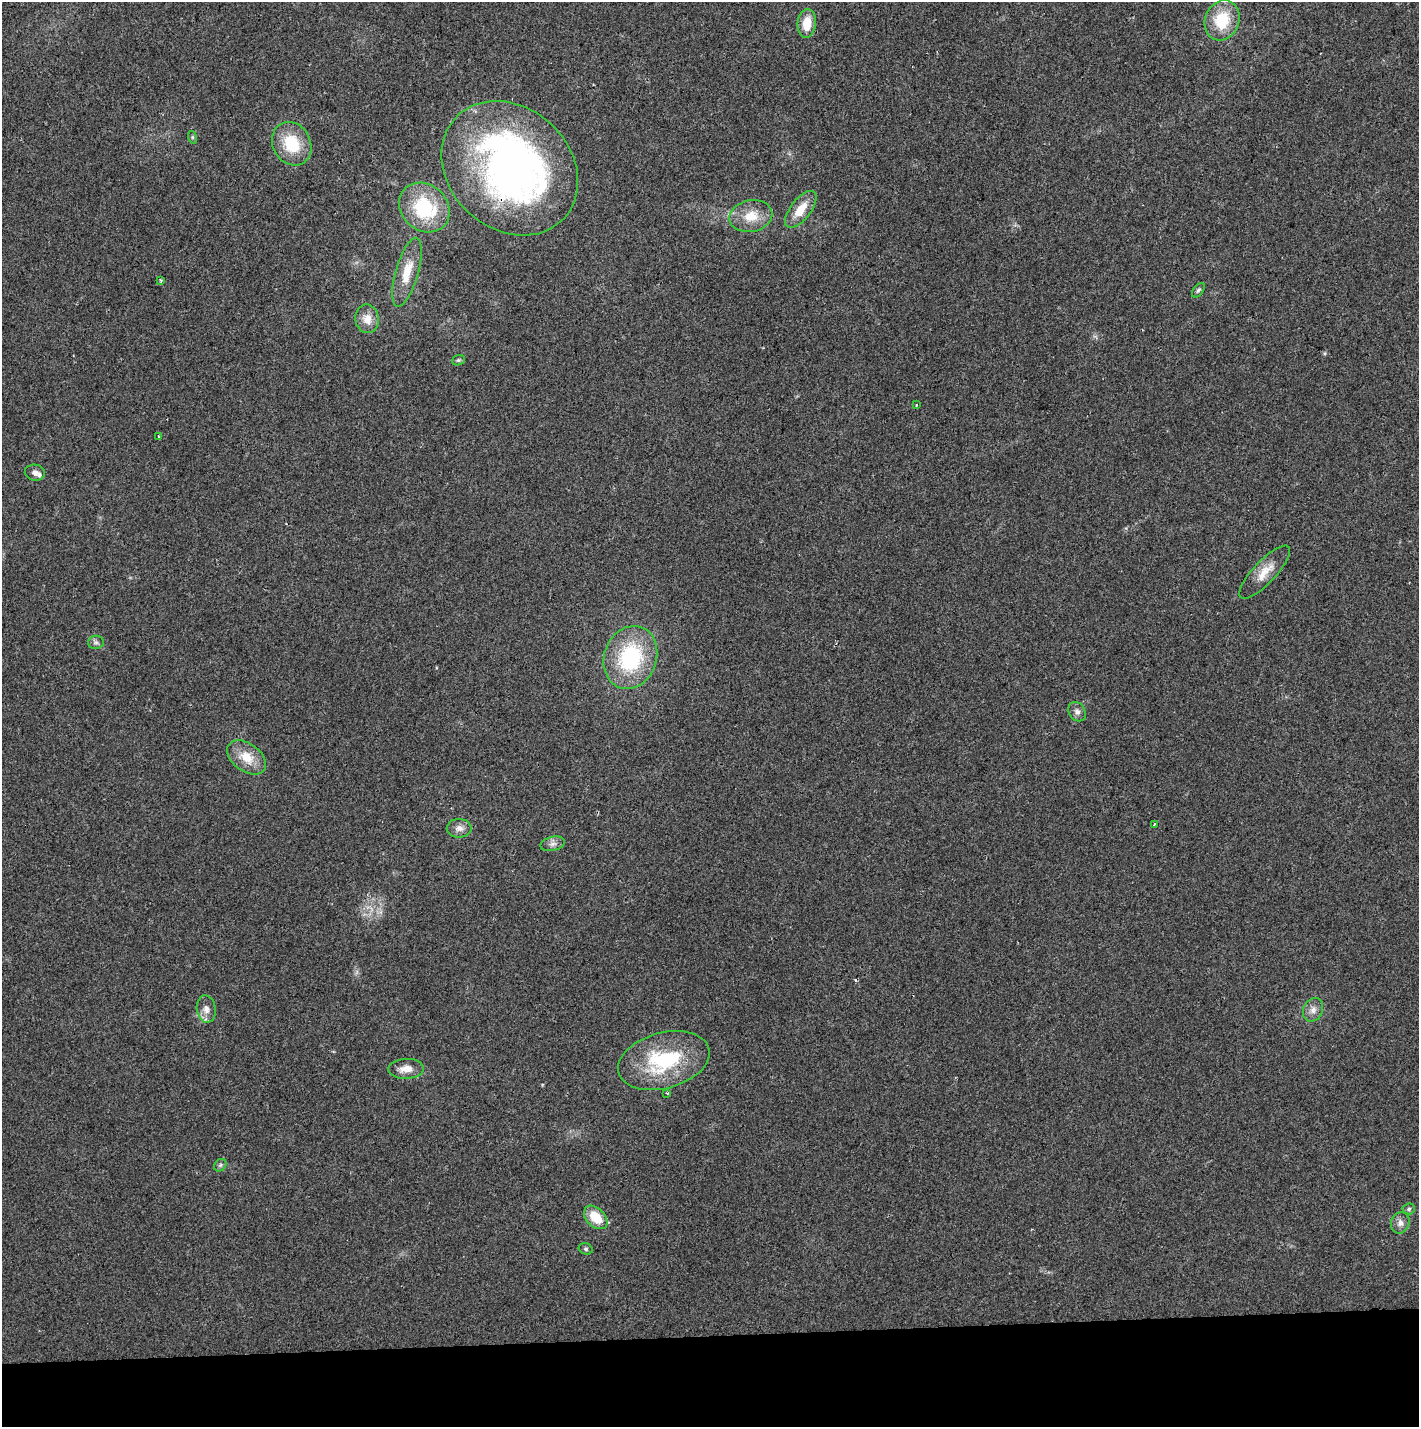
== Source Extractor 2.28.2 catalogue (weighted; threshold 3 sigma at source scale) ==
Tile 8 of 3 x 3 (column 2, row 3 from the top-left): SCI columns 1423-2839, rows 116-1540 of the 4255 x 4507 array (HDU 1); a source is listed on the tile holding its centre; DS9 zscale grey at full resolution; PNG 1421 x 1429 px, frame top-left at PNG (2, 2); each listed source drawn as its Kron ellipse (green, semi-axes under 4 px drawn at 4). Shown black and unused: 6% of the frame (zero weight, under 2 of 3 exposures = <1% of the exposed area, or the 3 px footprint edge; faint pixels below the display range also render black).
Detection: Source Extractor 2.28.2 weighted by HDU 2 'WHT'; one run over the whole footprint, this tile lists its part. Background 0.0524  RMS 0.0071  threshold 0.0318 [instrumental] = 3 sigma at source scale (4.5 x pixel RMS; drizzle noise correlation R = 1.50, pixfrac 1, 0.0396/0.0396 arcsec/px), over >= 5 px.
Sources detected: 37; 1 inside a brighter object's white glare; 1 cosmic-ray / hot-pixel residue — neither listed nor drawn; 1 inside a brighter listed object's ellipse — not listed separately; the other 34 listed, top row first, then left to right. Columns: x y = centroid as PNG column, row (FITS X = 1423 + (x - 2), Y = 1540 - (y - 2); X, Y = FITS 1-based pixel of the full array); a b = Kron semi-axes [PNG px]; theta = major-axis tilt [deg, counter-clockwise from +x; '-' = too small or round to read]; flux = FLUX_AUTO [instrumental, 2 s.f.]
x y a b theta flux
1222 20 20 17 68 28
807 23 14 9 83 13
192 137 6 4 -72 0.93
292 144 22 19 -61 27
510 168 74 60 -42 340
424 207 27 22 -41 52
801 209 22 10 52 14
751 216 21 16 12 15
407 272 36 11 74 17
161 280 4 4 - 0.72
1198 290 8 5 52 1.5
367 319 14 12 -80 8.7
458 360 6 5 - 1.2
916 405 4 2 - 0.52
158 436 3 2 - 0.78
35 473 10 8 -9 3.2
1265 572 35 11 47 12
96 642 8 6 5 2
630 657 32 26 70 68
1077 712 10 8 -56 3.2
247 757 22 14 -37 15
1154 824 3 3 - 1.4
459 828 12 9 0 4.6
553 844 12 7 12 3.4
206 1009 14 9 -81 5
1313 1010 12 9 65 4.8
664 1061 47 28 15 62
406 1069 18 10 1 7.4
667 1093 4 3 - 1.1
220 1165 7 5 46 1.5
1409 1209 6 5 - 1.3
596 1217 14 9 -45 17
1400 1223 11 9 71 3.9
586 1249 7 5 -16 1.3
Overlapping masked pixels (flux is a lower limit): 2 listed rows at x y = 510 168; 664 1061